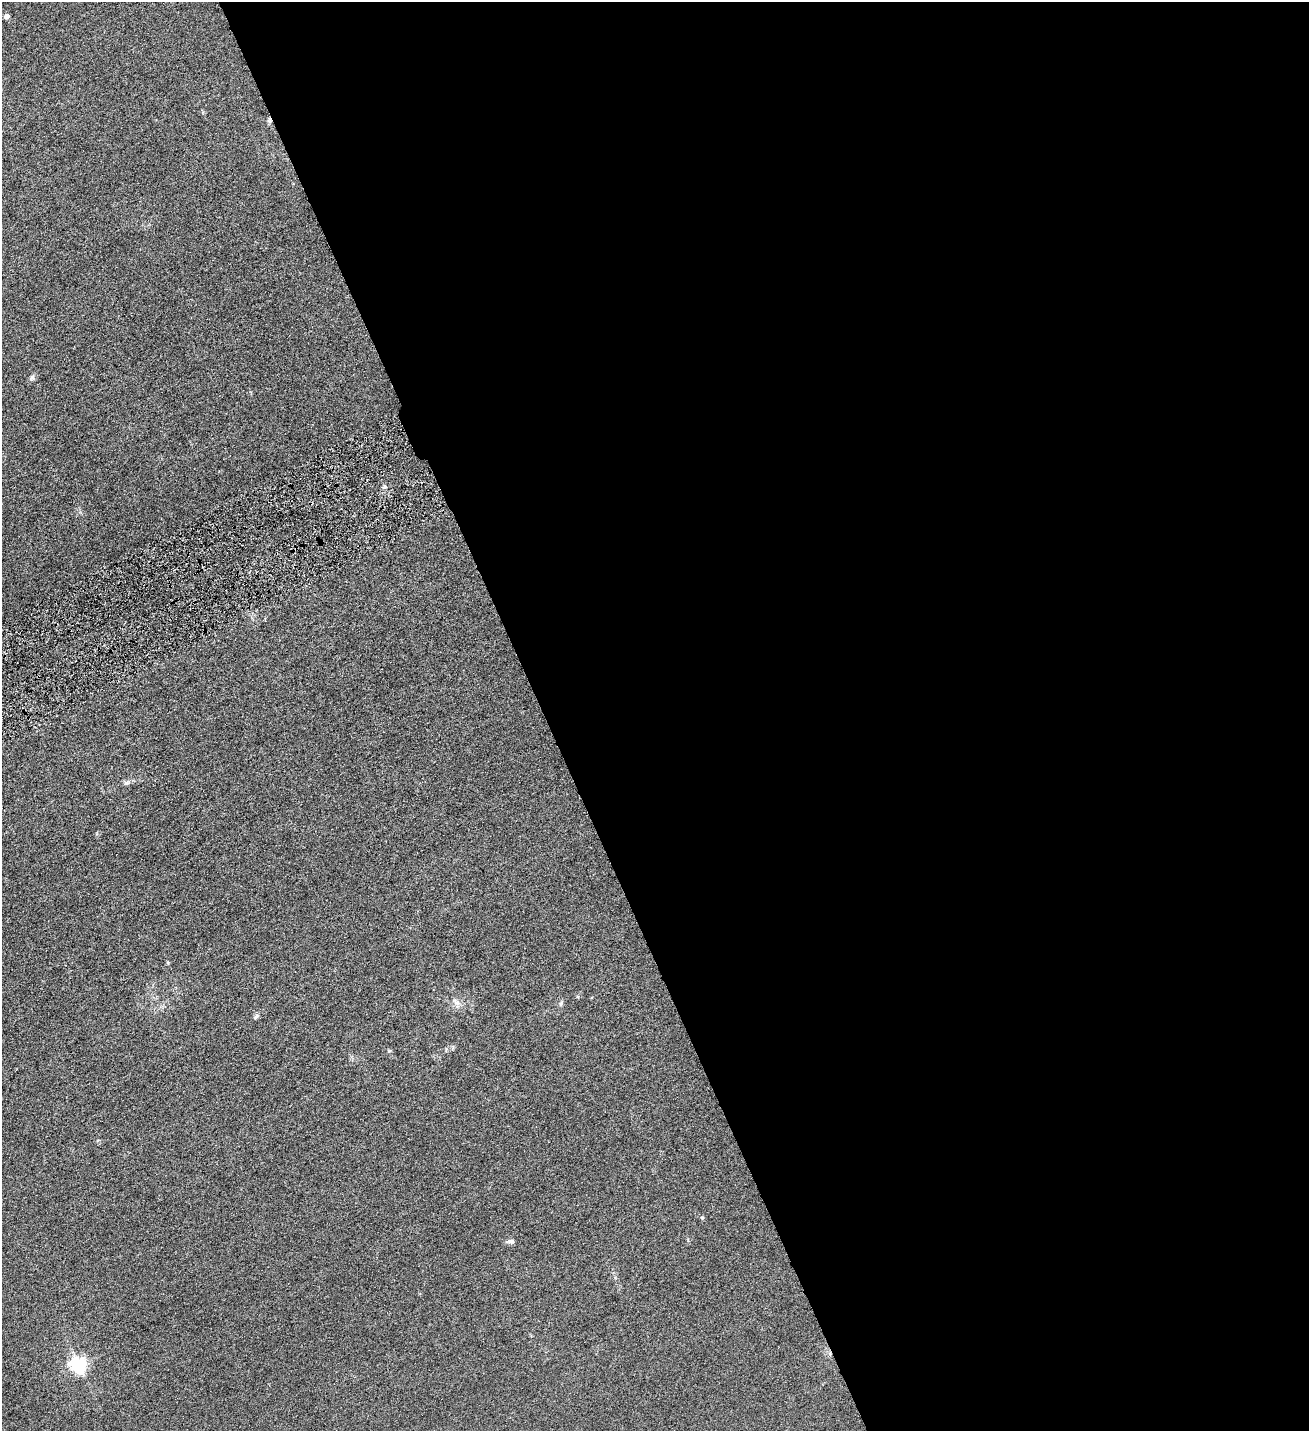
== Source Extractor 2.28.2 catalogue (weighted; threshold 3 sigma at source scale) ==
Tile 8 of 4 x 4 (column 4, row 2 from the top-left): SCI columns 4217-5523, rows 2861-4289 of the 5686 x 5720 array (HDU 1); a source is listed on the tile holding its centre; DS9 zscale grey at full resolution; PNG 1311 x 1433 px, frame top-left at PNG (2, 2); no overlay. Shown black and unused: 59% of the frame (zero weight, under 4 of 8 exposures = <1% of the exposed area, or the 3 px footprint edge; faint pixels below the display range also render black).
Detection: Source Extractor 2.28.2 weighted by HDU 2 'WHT'; one run over the whole footprint, this tile lists its part. Background 0.0445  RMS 0.0066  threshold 0.027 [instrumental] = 3 sigma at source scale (4.09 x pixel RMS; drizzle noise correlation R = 1.36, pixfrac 0.8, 0.05/0.05 arcsec/px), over >= 5 px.
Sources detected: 11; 1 cosmic-ray / hot-pixel residue — not listed; the other 10 listed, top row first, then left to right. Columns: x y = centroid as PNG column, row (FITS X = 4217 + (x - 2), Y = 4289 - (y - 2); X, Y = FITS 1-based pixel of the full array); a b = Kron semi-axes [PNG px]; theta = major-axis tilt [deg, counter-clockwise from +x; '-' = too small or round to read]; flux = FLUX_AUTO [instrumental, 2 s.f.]
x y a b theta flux
7 16 6 5 - 1.7
32 377 8 6 84 1.6
385 487 6 5 - 1
126 783 8 6 16 1.5
456 1002 13 7 -36 3.1
561 1003 7 4 54 0.99
256 1016 8 5 50 1.3
702 1218 5 4 - 0.71
510 1241 9 6 1 1.7
79 1366 6 6 - 180